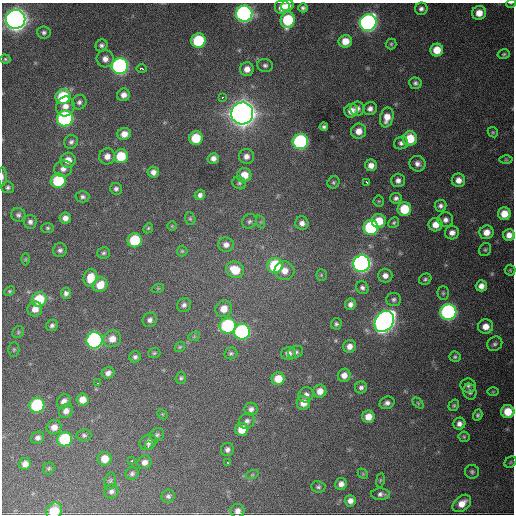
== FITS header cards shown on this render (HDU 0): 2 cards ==
NAXIS1  =                  512 / Axis length
NAXIS2  =                  512 / Axis length

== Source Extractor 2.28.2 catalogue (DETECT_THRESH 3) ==
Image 512 x 512 px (HDU 0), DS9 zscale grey, 1 PNG px = 1 image px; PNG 516 x 516 px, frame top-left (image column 1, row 512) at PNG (2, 3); each listed source drawn as its Kron ellipse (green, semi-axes under 4 px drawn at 4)
Background 1970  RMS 42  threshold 126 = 3 sigma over >= 5 px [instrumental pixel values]
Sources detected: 198; all 198 listed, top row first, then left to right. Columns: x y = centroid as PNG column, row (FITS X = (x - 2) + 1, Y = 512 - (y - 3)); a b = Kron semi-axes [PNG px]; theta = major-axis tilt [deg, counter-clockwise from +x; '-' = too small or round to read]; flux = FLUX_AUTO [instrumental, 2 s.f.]
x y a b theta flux
511 3 5 3 - 2.3e+03
287 6 7 5 20 1.9e+04
282 7 8 7 - 4.2e+04
303 8 4 4 - 6.5e+03
421 9 6 6 - 9.9e+03
479 13 7 7 - 3.4e+04
244 14 8 8 - 1.1e+06
16 19 10 9 - 2.8e+06
288 20 8 7 - 1.7e+05
368 23 8 8 - 1.1e+06
44 33 7 6 - 7.5e+03
198 41 7 7 - 1.7e+05
345 41 7 6 - 3.6e+04
391 44 5 5 - 4.2e+03
101 45 6 5 - 8.3e+03
437 50 6 6 - 4.9e+04
504 54 6 4 16 4.4e+03
5 59 5 4 - 3.9e+03
105 59 8 8 - 1.9e+04
265 65 8 6 -11 8.7e+03
120 66 8 8 - 8.6e+05
141 69 5 3 - 1.6e+04
247 69 7 7 - 2.2e+04
415 83 6 5 - 7.5e+03
124 95 6 6 - 1.7e+04
63 97 7 7 - 1.6e+05
222 98 3 2 - 4.6e+03
79 102 7 7 - 9.4e+03
65 106 10 9 - 2.3e+04
357 109 7 7 - 1.3e+04
370 109 7 6 - 1.4e+04
351 111 7 6 - 2.8e+04
242 113 11 11 - 3.8e+06
387 117 10 6 78 3.2e+04
65 118 8 8 - 5.5e+05
324 127 4 4 - 6.6e+03
359 131 7 7 - 2.9e+04
493 132 5 4 - 3.8e+03
124 134 7 6 - 2.5e+04
196 138 7 6 - 8.7e+04
410 139 7 7 - 7.7e+04
71 142 7 6 - 9.0e+03
300 142 8 7 - 5.2e+05
401 143 7 6 - 1.0e+04
107 156 8 7 - 1.9e+04
121 156 7 7 - 9.0e+04
246 156 7 7 - 1.5e+04
213 158 6 5 - 1.5e+04
68 160 8 7 - 2.8e+04
506 160 6 4 -1 3.5e+03
417 164 8 7 - 1.4e+04
371 165 6 6 - 2.0e+04
63 169 9 8 - 1.6e+04
153 172 6 5 - 1.5e+04
244 175 7 7 - 4.2e+04
2 177 9 3 -90 5.6e+03
398 180 7 7 - 1.3e+04
458 180 7 6 - 2.1e+04
58 181 7 7 - 1.7e+05
334 182 6 5 - 5.4e+03
366 182 3 2 - 5.9e+03
239 183 7 6 - 6.2e+03
8 187 6 6 - 6.8e+03
116 189 6 6 - 8.3e+03
200 195 5 5 - 9.7e+03
82 197 7 6 - 7.7e+03
396 198 6 5 - 9.2e+03
379 201 5 5 - 3.5e+03
440 206 6 5 - 9.7e+03
404 209 7 6 - 9.9e+04
504 214 6 6 - 4.1e+04
18 215 7 7 - 8.2e+03
65 218 6 5 - 1.5e+04
190 219 6 5 - 4.8e+03
445 220 8 7 - 1.3e+04
249 221 8 6 44 8.2e+03
379 221 7 7 - 6.3e+04
30 222 7 6 - 1.0e+04
261 222 7 4 -72 4.1e+03
394 222 6 5 - 4.8e+03
302 223 7 6 - 1.6e+04
435 225 7 6 - 2.9e+04
172 226 5 5 - 3.0e+03
371 227 7 7 - 3.1e+05
48 228 6 5 - 4.9e+03
148 228 5 4 - 3.6e+03
486 232 7 7 - 2.7e+04
452 233 7 6 - 1.7e+04
509 235 6 6 - 2.1e+04
135 240 7 7 - 1.4e+05
226 245 8 7 - 1.6e+04
60 250 7 7 - 8.9e+03
485 250 7 5 57 5.1e+03
182 251 5 5 - 4.2e+03
104 253 6 5 - 6.1e+03
26 259 6 4 90 3.6e+03
361 264 8 8 - 1.3e+06
275 265 7 7 - 1.8e+05
235 270 9 8 - 6.8e+04
510 270 5 5 - 3.9e+03
284 271 10 9 - 2.8e+04
321 275 6 5 - 3.9e+03
385 276 7 7 - 1.7e+04
90 278 9 6 76 5.1e+04
425 279 6 5 - 5.8e+03
100 285 8 7 - 4.3e+04
481 286 5 5 - 1.9e+04
158 288 6 4 19 3.6e+03
362 288 7 6 - 8.4e+03
10 291 5 4 - 3.9e+03
66 293 5 5 - 9.6e+03
443 293 6 5 - 5.3e+03
39 299 7 7 - 1.0e+05
394 299 7 6 - 8.2e+03
350 304 6 5 - 1.2e+04
184 305 7 6 - 9.8e+03
35 309 7 7 - 2.3e+04
224 309 8 8 - 3.3e+04
448 312 8 8 - 7.3e+05
150 320 7 7 - 1.0e+04
384 321 11 9 54 2.1e+06
336 324 5 5 - 5.8e+03
52 325 6 5 - 8.2e+03
228 326 8 7 - 3.1e+05
486 327 7 7 - 2.7e+04
18 332 6 5 - 4.9e+03
242 332 8 8 - 5.1e+05
194 337 6 4 19 3.8e+03
112 339 9 8 - 2.9e+04
94 340 8 8 - 6.9e+05
495 344 8 7 - 7.7e+03
350 346 6 6 - 1.8e+04
180 347 6 4 45 3.9e+03
14 349 7 5 89 5.3e+03
296 352 8 6 23 8.1e+03
154 353 6 5 - 4.4e+03
231 353 6 6 - 5.9e+03
288 354 7 6 - 1.5e+04
135 357 6 5 - 8.2e+03
455 357 5 5 - 4.9e+03
108 373 6 5 - 1.3e+04
344 375 7 6 - 2.1e+04
181 378 6 5 - 5.3e+03
278 379 6 6 - 4.6e+04
98 383 2 2 - 2.5e+03
468 386 7 7 - 8.2e+03
361 387 6 6 - 8.6e+03
320 391 6 6 - 2.6e+04
470 392 8 6 -74 1.0e+04
493 392 6 4 1 3.3e+03
306 395 8 7 - 1.3e+04
82 400 6 6 - 2.8e+04
64 401 7 6 - 1.6e+04
303 403 7 7 - 2.7e+04
387 403 7 6 - 1.1e+04
418 403 6 4 -46 4.1e+03
37 405 7 7 - 2.6e+05
454 405 6 5 - 4.8e+03
251 409 6 6 - 1.1e+04
66 411 7 6 - 1.6e+04
508 412 6 6 - 5.9e+04
162 414 6 4 -45 3.7e+03
478 415 5 4 - 5.4e+03
368 417 6 6 - 2.9e+04
247 421 8 7 - 1.1e+04
459 424 6 6 - 1.3e+04
54 427 7 7 - 2.1e+04
242 429 6 6 - 4.9e+04
84 435 7 6 - 6.5e+03
157 435 7 6 - 7.0e+03
464 437 5 5 - 4.0e+03
38 438 7 6 - 1.1e+04
65 439 7 7 - 1.8e+05
148 442 9 7 30 1.4e+04
148 446 4 3 - 7.1e+03
227 449 7 6 - 9.4e+03
105 459 7 6 - 3.7e+04
132 461 3 3 - 4.6e+03
145 462 7 6 - 1.6e+04
510 462 6 5 - 4.4e+03
228 463 3 2 - 4.1e+03
25 464 6 5 - 1.9e+04
49 468 6 5 - 4.8e+03
472 472 7 7 - 6.7e+03
132 473 7 6 - 7.1e+03
363 474 6 4 -47 3.3e+03
252 475 6 4 18 3.7e+03
380 480 7 3 81 3.4e+03
110 481 8 5 80 6.9e+03
341 484 6 6 - 1.6e+04
318 487 7 6 - 6.4e+03
111 491 7 7 - 1.0e+04
381 494 9 5 -3 1.0e+04
168 496 7 6 - 7.1e+03
350 501 5 5 - 1.6e+04
462 503 10 7 40 3.1e+04
54 511 9 7 53 6.9e+04
237 511 7 7 - 1.4e+04
At the frame edge (FLAGS 8, measured only in part): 3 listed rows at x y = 511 3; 2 177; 54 511